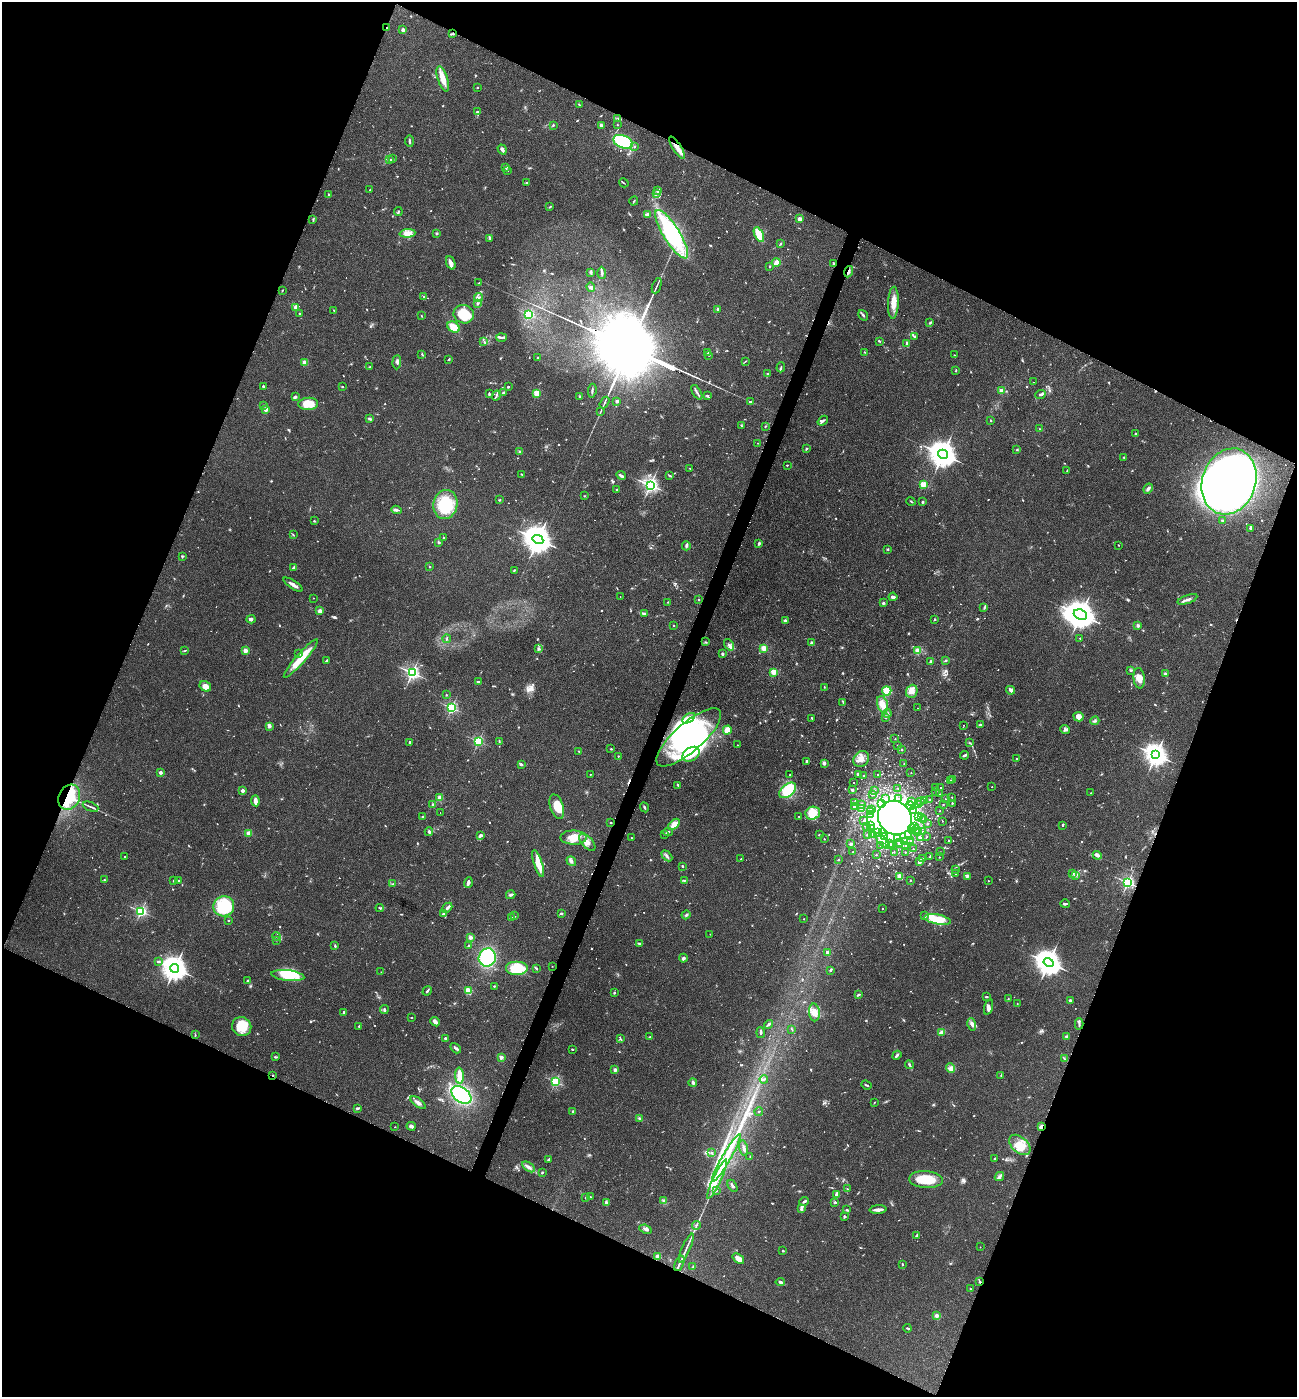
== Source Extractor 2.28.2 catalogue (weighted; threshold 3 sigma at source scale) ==
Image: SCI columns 145-5323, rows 7-5584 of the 5602 x 5588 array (HDU 1 of 3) = the unmasked area's bounding box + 8 px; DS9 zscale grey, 4 x 4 block average (1 PNG px = mean of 4 x 4 image px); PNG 1299 x 1399 px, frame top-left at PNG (2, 2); each listed source drawn as its Kron ellipse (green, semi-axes under 4 px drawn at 4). Shown black and unused: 44% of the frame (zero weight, under 2 of 3 exposures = <1% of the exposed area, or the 3 px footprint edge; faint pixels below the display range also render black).
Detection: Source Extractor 2.28.2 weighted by HDU 2 'WHT'. Background 0.102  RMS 0.0072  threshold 0.0324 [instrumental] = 3 sigma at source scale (4.5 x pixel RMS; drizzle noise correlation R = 1.50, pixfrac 1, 0.05/0.05 arcsec/px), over >= 5 px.
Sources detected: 1147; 20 too faint to see at this stretch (4 x 4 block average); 23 inside a brighter object's white glare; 12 cosmic-ray / hot-pixel residue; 1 long thin detection or spike segment (spike, bleed or trail) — neither listed nor drawn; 38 coinciding with a brighter row at this scale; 56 inside a brighter listed object's ellipse — not listed separately; of the other 997, all 500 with FLUX_AUTO >= 2.89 (the completeness limit of this list) listed and drawn (497 fainter detections not listed), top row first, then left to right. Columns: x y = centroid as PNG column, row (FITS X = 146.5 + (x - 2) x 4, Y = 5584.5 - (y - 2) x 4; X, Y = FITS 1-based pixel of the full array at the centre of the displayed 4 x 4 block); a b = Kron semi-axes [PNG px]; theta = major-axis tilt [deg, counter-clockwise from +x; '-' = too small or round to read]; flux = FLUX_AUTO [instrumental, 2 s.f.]
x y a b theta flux
387 28 3 2 - 5.6
403 30 2 2 - 58
453 34 2 2 - 5.2
443 79 13 5 -72 51
477 87 2 2 - 3.5
579 105 4 2 - 4.5
478 112 3 2 - 5.8
618 119 4 2 - 4.4
553 125 3 2 - 4.3
601 125 4 3 - 8.5
617 125 2 2 - 7.2
409 141 5 2 - 7.2
623 142 10 6 -22 240
635 146 2 2 - 3.1
677 148 13 4 -56 35
502 149 5 3 - 13
390 159 2 2 - 3.6
393 159 3 2 - 6.4
506 167 3 2 - 8.9
507 170 3 2 - 4.1
527 183 3 2 - 3.6
624 183 5 2 - 3.8
370 190 2 2 - 3.2
657 191 3 2 - 4.6
329 194 2 2 - 4.4
657 194 4 2 - 5.7
634 201 4 2 - 3.8
550 207 4 2 - 3.8
398 211 4 2 - 4.3
648 215 3 3 - 17
313 219 2 2 - 3.5
800 219 2 2 - 96
407 233 8 4 5 30
437 233 3 2 - 4.7
672 234 28 8 -58 430
759 235 8 3 -64 100
490 238 4 2 - 8.1
781 243 2 2 - 3.4
776 262 4 2 - 57
451 263 7 3 -70 27
834 263 2 2 - 22
770 266 2 2 - 3.8
591 272 3 2 - 4.4
848 272 6 2 68 12
602 273 6 2 -89 9
479 283 2 2 - 2.9
657 286 8 2 69 7.1
591 287 5 4 - 10
282 290 3 2 - 3
424 297 2 2 - 3.9
478 297 4 2 - 8.2
893 303 16 5 87 49
477 304 3 2 - 5.4
296 307 2 2 - 120
718 309 2 2 - 13
334 310 2 2 - 3.8
299 313 2 2 - 6.2
464 314 10 9 - 140
529 315 2 2 - 480
863 315 5 2 - 8.6
422 316 2 2 - 3.3
930 322 3 2 - 3.3
454 327 6 5 - 90
914 336 3 2 - 2.9
501 337 5 2 - 7.7
879 341 3 2 - 5.5
484 342 3 2 - 4.5
907 343 2 2 - 11
708 352 3 2 - 7.3
865 352 3 2 - 3.2
422 354 3 2 - 3.3
709 355 3 2 - 3.6
954 355 2 2 - 3
538 358 2 2 - 4.1
449 359 4 2 - 3.9
745 361 3 2 - 3
397 362 7 2 86 10
305 363 2 2 - 130
370 367 3 2 - 5
781 367 5 2 - 5.1
956 370 3 2 - 3.4
767 374 3 2 - 4
1034 382 2 2 - 5.1
263 387 3 2 - 5.1
342 387 2 2 - 2.9
508 387 2 2 - 6.8
592 391 7 2 83 7.4
1001 391 2 2 - 99
503 392 4 2 - 5.6
697 392 8 2 -59 9.7
537 393 2 2 - 250
489 394 3 2 - 5.1
1040 395 5 2 - 9
496 396 5 2 - 7.8
580 396 3 2 - 4.1
707 396 3 2 - 5.8
295 397 4 2 - 9.4
617 401 2 2 - 31
751 401 2 2 - 3.8
605 402 6 2 59 6.8
308 404 10 6 3 88
263 405 2 2 - 3
266 409 2 2 - 120
600 412 3 2 - 3.2
370 419 3 2 - 10
991 420 2 2 - 5.9
823 421 6 2 39 8.8
741 425 2 2 - 3.4
765 426 3 2 - 3.2
1040 429 2 2 - 5.6
1135 433 2 2 - 7.3
758 443 2 2 - 3.6
806 449 3 2 - 3.9
1017 449 2 2 - 3.1
520 452 3 2 - 7.7
943 454 5 4 - 7000
1124 457 2 2 - 3.5
787 465 2 2 - 7.8
689 468 3 2 - 2.9
1067 471 3 2 - 3.5
522 475 3 2 - 2.9
621 475 5 2 - 13
670 475 3 2 - 5.3
1229 481 34 26 71 2900
923 484 2 2 - 230
650 485 2 2 - 1700
1148 489 5 3 - 15
616 490 2 2 - 4.4
584 496 2 2 - 3.1
499 500 3 2 - 3.1
911 501 5 2 - 4.3
923 502 3 2 - 5.6
445 504 14 12 79 210
396 510 5 2 - 8.6
1222 520 4 2 - 5.9
314 521 3 2 - 3.7
1251 528 4 3 - 8.1
293 535 3 2 - 3.9
444 538 2 2 - 5.9
538 539 5 4 - 8000
439 542 4 2 - 5.5
759 543 4 2 - 7.4
1119 545 2 2 - 4.3
686 546 4 3 - 8.8
888 549 4 2 - 3.1
182 556 3 2 - 5.4
430 567 2 2 - 11
294 568 3 2 - 21
514 570 2 2 - 4.1
293 585 11 2 -32 23
620 597 2 2 - 4.2
893 597 4 2 - 18
313 598 2 2 - 3.1
1187 599 10 2 20 14
698 600 2 2 - 3.3
668 602 2 2 - 5.6
884 603 2 2 - 25
984 607 2 2 - 3.4
320 611 2 2 - 96
644 614 3 2 - 2.9
1080 615 7 5 -21 8100
251 619 4 3 - 10
935 619 2 2 - 9.9
785 620 3 2 - 7.2
673 625 2 2 - 6.4
1138 626 4 4 - 9.5
1080 638 3 2 - 3.6
447 639 4 2 - 5
706 642 3 2 - 3.2
811 643 3 3 - 5.9
729 645 6 3 -53 12
764 648 2 2 - 190
539 649 3 2 - 8.7
185 650 4 2 - 3.7
245 651 2 2 - 110
918 651 2 2 - 150
299 653 2 2 - 3.7
722 654 3 2 - 11
301 658 25 5 49 100
946 660 3 2 - 4
326 661 3 2 - 6.5
931 662 2 2 - 44
1130 670 4 2 - 4.6
774 672 2 2 - 190
412 673 2 2 - 1400
1166 674 4 3 - 7.4
1139 678 10 5 -83 36
478 682 4 2 - 6.3
205 686 6 5 - 31
824 687 2 2 - 2.9
1011 690 4 3 - 17
887 691 5 4 - 75
912 691 7 5 68 24
446 695 2 2 - 8.1
843 702 2 2 - 3.5
882 704 8 5 -73 43
451 708 2 2 - 770
918 708 2 2 - 3.1
887 713 4 2 - 7.1
1078 717 5 4 - 30
689 718 7 3 33 23
812 718 2 2 - 8.4
885 718 3 2 - 3.5
1095 721 4 3 - 6.7
964 725 2 2 - 3
980 725 4 2 - 9.8
269 726 4 4 - 9.8
1065 729 5 4 - 11
727 730 4 3 - 47
689 737 41 14 41 600
895 739 2 2 - 4.7
478 741 2 2 - 570
499 741 3 2 - 2.9
410 742 2 2 - 19
970 743 4 2 - 4.2
737 745 2 2 - 3.7
898 745 2 2 - 8.6
611 749 2 2 - 3.7
902 750 2 2 - 12
579 751 2 2 - 4.1
691 754 9 6 33 46
964 755 4 2 - 9
1156 755 4 3 - 4100
618 756 2 2 - 8.2
861 759 8 7 - 32
1016 759 2 2 - 8.7
806 761 3 2 - 6.1
824 763 4 3 - 10
521 764 3 2 - 12
904 764 2 2 - 6.2
160 773 2 2 - 49
911 773 2 2 - 4.3
590 774 2 2 - 4.3
858 774 2 2 - 53
790 775 2 2 - 3.2
864 775 2 2 - 5.8
877 775 2 2 - 3.8
953 779 2 2 - 3.1
951 780 2 2 - 13
853 782 2 2 - 3
678 785 3 2 - 5.6
936 787 2 2 - 4.9
992 787 2 2 - 3.5
898 788 2 2 - 4.2
941 788 2 2 - 5.5
243 790 2 2 - 61
788 790 10 6 40 160
852 790 2 2 - 35
874 790 2 2 - 3.2
936 792 2 2 - 3.3
1091 793 2 2 - 2.9
939 794 2 2 - 9
872 795 2 2 - 4.3
69 797 13 10 63 230
952 797 2 2 - 3
440 798 2 2 - 130
898 798 2 2 - 4
885 799 2 2 - 3
930 799 2 2 - 7.7
946 799 2 2 - 2.9
255 801 5 2 - 28
921 801 2 2 - 4.2
924 801 2 2 - 2.9
854 802 2 2 - 11
912 802 2 2 - 13
881 803 3 3 - 13
952 803 2 2 - 9.8
432 804 2 2 - 17
862 804 2 2 - 5
919 805 2 2 - 3
943 805 2 2 - 7.3
854 806 2 2 - 15
910 806 4 3 - 15
91 807 8 2 -23 8.4
557 807 13 6 -72 68
644 807 5 2 - 7.5
861 809 2 2 - 24
871 809 2 2 - 4.9
914 810 2 2 - 56
871 811 2 2 - 9.1
940 811 2 2 - 7.6
440 813 2 2 - 2.9
813 813 7 6 - 90
870 814 2 2 - 5.6
799 816 2 2 - 3.1
918 816 2 2 - 9.7
422 817 2 2 - 4.2
895 818 17 16 - 8900
922 818 2 2 - 3.2
923 819 2 2 - 4.5
864 820 2 2 - 3
942 821 2 2 - 3.6
611 823 2 2 - 5
674 824 7 3 45 41
927 824 2 2 - 12
871 825 2 2 - 68
1062 825 3 2 - 5.4
866 826 2 2 - 11
914 826 2 2 - 3.3
871 829 3 2 - 9.6
912 829 4 2 - 7.9
916 829 2 2 - 4
429 832 4 2 - 7.4
668 832 4 2 - 5.8
877 832 2 2 - 22
918 832 2 2 - 42
922 832 2 2 - 3.8
249 833 2 2 - 100
883 833 2 2 - 3.8
665 834 3 2 - 4.7
867 834 2 2 - 5.9
480 835 3 2 - 13
819 835 2 2 - 10
872 835 2 2 - 4.1
908 835 2 2 - 10
884 837 3 2 - 4.2
927 837 2 2 - 4.4
574 838 13 7 -1 61
631 838 2 2 - 3.2
920 838 2 2 - 56
824 839 2 2 - 7.1
898 839 2 2 - 3
911 840 2 2 - 3.8
883 841 9 3 -48 31
949 841 2 2 - 3
587 842 10 5 -48 26
899 842 2 2 - 5.8
905 842 2 2 - 24
910 842 2 2 - 17
851 844 2 2 - 35
889 844 2 2 - 4.6
880 845 2 2 - 3.2
891 845 2 2 - 7.3
899 845 2 2 - 5.6
905 846 2 2 - 2.9
913 849 2 2 - 3.9
853 852 2 2 - 3.3
894 852 2 2 - 3
905 852 2 2 - 4.2
941 852 2 2 - 3.3
876 855 2 2 - 4.3
1097 855 4 2 - 19
125 856 2 2 - 4.1
667 856 6 3 -45 9.5
930 856 2 2 - 3.1
939 857 2 2 - 6.3
741 859 2 2 - 6.6
839 859 2 2 - 4.7
922 859 2 2 - 12
571 861 5 3 - 11
919 862 2 2 - 38
538 864 14 4 -72 59
682 866 3 2 - 3.5
955 870 2 2 - 3.4
956 874 2 2 - 13
1073 874 3 2 - 3.7
1075 875 3 2 - 3.7
900 876 2 2 - 110
967 876 4 3 - 7
104 879 2 2 - 4.3
178 880 3 2 - 6.2
685 880 3 2 - 3.3
910 880 2 2 - 5.2
174 881 2 2 - 4.4
988 881 2 2 - 4.5
1128 882 2 2 - 960
468 883 5 3 - 15
393 884 3 2 - 3.2
511 895 5 2 - 12
1065 904 4 2 - 8.2
224 906 10 10 - 230
380 908 4 2 - 4.9
447 908 6 3 41 12
882 909 2 2 - 6.4
141 911 2 2 - 770
561 913 3 2 - 5.4
443 914 3 2 - 4.6
686 915 4 2 - 6
514 916 3 2 - 3.6
925 916 3 2 - 4.4
512 918 4 3 - 6.1
804 919 2 2 - 4.2
937 919 14 5 -11 130
228 921 2 2 - 2.9
710 934 2 2 - 3.8
277 936 4 2 - 3.3
470 938 3 3 - 15
277 940 2 2 - 2.9
640 943 2 2 - 4
335 946 2 2 - 7.1
468 946 3 2 - 6
827 952 2 2 - 49
487 958 9 8 - 330
683 958 4 2 - 11
158 961 4 2 - 5.1
1049 963 5 4 - 6100
552 966 2 2 - 3.3
175 968 4 4 - 5300
517 968 11 7 0 130
536 968 3 2 - 4.3
831 970 4 2 - 4.1
381 972 2 2 - 3.1
288 975 16 5 -6 87
247 980 3 2 - 3.6
494 986 3 2 - 3
427 991 5 2 - 6.8
468 991 4 3 - 79
614 993 3 2 - 5.1
859 994 2 2 - 3.1
986 997 3 2 - 4.3
1008 999 3 2 - 3.3
1070 1000 3 2 - 6.8
1017 1003 2 2 - 4.6
988 1007 8 3 73 13
384 1010 4 2 - 8.6
344 1012 3 2 - 8.1
814 1012 9 5 -86 39
411 1018 2 2 - 3.6
435 1022 5 3 - 16
768 1024 5 2 - 7.4
972 1024 6 3 -76 13
1079 1024 5 2 - 7.7
242 1026 10 9 - 93
359 1026 3 2 - 3
791 1029 2 2 - 3
942 1032 4 4 - 13
761 1033 5 2 - 7.6
195 1035 4 2 - 3.4
1067 1036 3 2 - 6.6
650 1037 3 2 - 4.5
445 1038 2 2 - 23
620 1039 4 2 - 4
455 1048 6 2 -48 9
572 1049 2 2 - 4.1
897 1055 5 2 - 10
275 1057 4 2 - 5.3
501 1057 2 2 - 38
1064 1058 3 2 - 3.3
909 1065 4 2 - 7.6
951 1068 5 4 - 15
615 1070 3 3 - 12
273 1075 2 2 - 8.6
1001 1075 2 2 - 4.6
459 1076 8 3 -86 47
764 1079 4 2 - 6.6
555 1082 2 2 - 640
693 1082 4 3 - 10
866 1085 5 2 - 5.5
461 1095 11 7 -36 510
418 1103 9 3 -37 18
874 1103 2 2 - 3.4
358 1108 3 3 - 5.9
573 1111 2 2 - 36
759 1111 4 2 - 3.2
639 1118 3 2 - 3.3
411 1126 4 3 - 12
395 1127 2 2 - 3.8
1041 1127 3 2 - 19
1020 1145 12 8 -43 64
744 1148 7 2 -75 8.7
712 1152 2 2 - 3
750 1157 3 2 - 3.2
726 1158 27 4 60 87
995 1158 2 2 - 2.9
549 1159 3 2 - 6.2
529 1167 7 3 -34 18
542 1173 2 2 - 4.8
999 1177 5 3 - 10
717 1179 21 2 65 51
926 1179 17 8 -4 150
732 1186 7 2 -60 8.8
847 1189 3 2 - 3.2
716 1190 2 2 - 3.4
837 1194 4 2 - 20
586 1197 3 2 - 3.9
590 1197 2 2 - 3.8
663 1200 3 2 - 4.9
804 1201 5 2 - 8
835 1202 2 2 - 7.9
606 1203 4 2 - 11
801 1209 4 3 - 10
847 1210 3 2 - 4.8
878 1210 8 2 5 25
844 1216 3 2 - 6.1
696 1225 4 2 - 3.9
645 1229 6 3 -22 9.3
916 1236 3 2 - 3.7
980 1247 2 2 - 2.9
686 1248 15 2 66 19
783 1251 2 2 - 14
658 1256 2 2 - 120
738 1259 6 3 -39 38
679 1263 8 2 66 12
902 1264 4 2 - 3.3
693 1267 2 2 - 3.3
780 1282 5 2 - 10
980 1282 3 2 - 4.6
970 1289 2 2 - 3.1
936 1316 3 3 - 17
907 1328 4 2 - 4.5
Overlapping masked pixels (flux is a lower limit): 9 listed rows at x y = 387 28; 677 148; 834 263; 848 272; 1229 481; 69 797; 273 1075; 1041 1127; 980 1282
Diffuse or blended objects may show on this block-average render without a row.